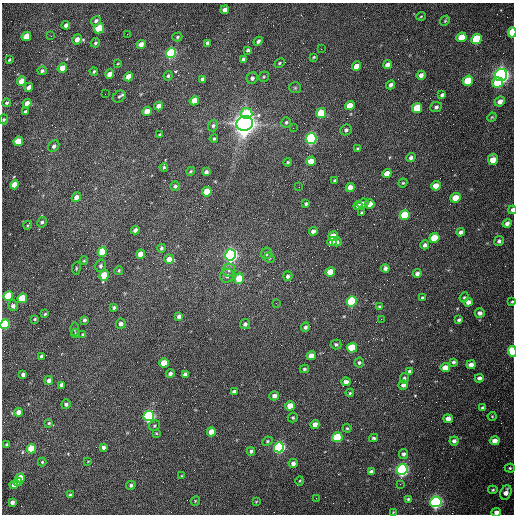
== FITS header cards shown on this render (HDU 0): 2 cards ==
NAXIS1  =                  512 /fastest changing axis
NAXIS2  =                  512 /next to fastest changing axis

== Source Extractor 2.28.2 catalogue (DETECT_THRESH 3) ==
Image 512 x 512 px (HDU 0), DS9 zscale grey, 1 PNG px = 1 image px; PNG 516 x 516 px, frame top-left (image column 1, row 512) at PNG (2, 3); each listed source drawn as its Kron ellipse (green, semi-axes under 4 px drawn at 4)
Background 1540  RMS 23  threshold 69.9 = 3 sigma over >= 5 px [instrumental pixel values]
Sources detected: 227; all 227 listed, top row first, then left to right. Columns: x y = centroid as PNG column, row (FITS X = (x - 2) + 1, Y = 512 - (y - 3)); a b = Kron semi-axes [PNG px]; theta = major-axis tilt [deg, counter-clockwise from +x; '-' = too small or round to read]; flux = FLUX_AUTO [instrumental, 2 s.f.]
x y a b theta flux
225 10 4 4 - 1.2e+04
421 16 5 3 - 1.3e+03
96 21 5 4 - 4.8e+03
445 21 5 4 - 2.0e+03
66 25 4 4 - 7.6e+03
99 28 5 4 - 6.4e+04
512 32 5 3 - 6.0e+04
127 34 2 2 - 7.8e+02
26 36 5 4 - 3.0e+04
51 36 3 2 - 1.6e+03
177 37 5 4 - 2.2e+03
461 37 5 4 - 3.3e+04
77 39 5 4 - 1.1e+04
477 39 5 5 - 9.7e+04
258 41 5 4 - 4.0e+03
95 43 5 4 - 2.9e+03
207 43 4 3 - 4.3e+03
141 44 5 4 - 1.0e+04
321 49 2 2 - 8.4e+02
248 50 4 3 - 2.7e+03
171 53 5 5 - 2.6e+05
314 57 3 3 - 1.5e+03
243 59 4 4 - 3.1e+03
9 60 4 2 - 1.6e+03
118 63 4 2 - 1.2e+03
279 63 5 4 - 1.9e+03
387 65 5 4 - 7.6e+03
356 66 5 4 - 1.5e+04
62 68 5 4 - 1.8e+04
42 71 5 4 - 3.2e+03
94 71 4 3 - 2.1e+03
110 74 4 4 - 1.6e+04
421 75 4 4 - 6.8e+03
501 75 6 6 - 1.1e+06
168 76 5 4 - 2.5e+03
128 77 5 4 - 2.0e+04
264 77 5 4 - 2.0e+03
252 78 6 5 - 4.3e+03
202 79 4 3 - 3.4e+03
22 81 5 4 - 1.9e+04
468 81 5 4 - 5.5e+04
497 83 6 5 - 4.4e+04
391 85 5 4 - 4.7e+03
29 87 4 4 - 8.7e+03
295 88 6 5 - 2.4e+03
105 94 2 2 - 5.9e+02
442 95 4 4 - 3.9e+03
119 96 7 5 37 2.9e+03
194 101 5 4 - 2.6e+04
500 102 5 4 - 8.6e+03
7 103 4 3 - 2.2e+03
27 103 4 4 - 1.2e+04
159 106 4 4 - 9.6e+03
350 106 5 4 - 2.2e+04
436 107 6 5 - 3.7e+03
417 108 5 5 - 6.1e+04
147 111 5 4 - 1.5e+04
25 112 4 3 - 3.3e+03
247 113 6 5 - 5.3e+04
321 113 5 5 - 7.0e+04
492 117 5 4 - 1.6e+03
4 120 5 4 - 2.0e+03
286 122 5 4 - 3.0e+03
245 123 8 7 - 2.1e+06
213 126 6 5 - 3.1e+03
293 128 2 2 - 8.8e+02
346 130 6 5 - 4.4e+03
160 135 4 3 - 1.8e+03
214 139 4 3 - 2.0e+03
311 139 5 5 - 3.5e+05
18 141 5 4 - 4.3e+04
54 146 6 5 - 4.5e+03
358 149 4 3 - 3.0e+03
411 157 5 4 - 4.1e+03
493 160 5 5 - 2.2e+04
311 161 5 4 - 2.3e+04
288 162 4 3 - 1.9e+03
164 167 4 3 - 2.1e+03
191 171 4 3 - 1.8e+03
206 172 4 4 - 4.5e+03
387 173 5 4 - 1.4e+04
335 180 4 3 - 2.7e+03
403 183 4 4 - 1.6e+03
15 185 5 4 - 2.4e+04
175 186 5 4 - 3.0e+03
436 186 5 4 - 1.8e+04
299 187 2 2 - 9.8e+02
350 187 4 4 - 1.2e+04
207 192 5 4 - 3.4e+04
76 197 5 4 - 8.4e+03
456 198 5 4 - 2.6e+04
363 203 5 4 - 7.2e+03
306 204 4 4 - 2.4e+03
369 204 5 4 - 2.2e+04
358 206 4 4 - 4.4e+03
512 210 4 3 - 5.6e+03
362 212 3 3 - 1.8e+03
405 215 5 5 - 6.6e+04
42 222 5 4 - 3.1e+03
507 223 4 4 - 6.5e+03
28 225 4 3 - 1.5e+03
135 230 4 4 - 5.6e+03
313 231 4 4 - 6.2e+03
460 232 4 4 - 5.4e+03
333 236 5 4 - 2.6e+04
434 238 5 4 - 4.9e+04
499 241 5 4 - 4.1e+03
332 242 5 4 - 1.3e+04
337 242 5 4 - 4.5e+03
425 245 4 4 - 5.2e+03
161 248 4 4 - 2.9e+03
102 252 5 4 - 4.4e+04
266 253 6 5 - 4.3e+03
141 254 5 4 - 1.6e+04
231 255 6 5 - 7.0e+05
269 258 5 5 - 2.2e+03
169 259 5 4 - 1.3e+04
84 261 4 4 - 1.5e+03
101 266 6 5 - 3.9e+03
76 268 6 3 82 1.7e+03
385 268 4 4 - 4.8e+03
119 270 4 3 - 2.0e+03
229 270 6 6 - 4.5e+03
330 272 5 4 - 2.9e+04
417 273 4 4 - 5.7e+03
104 275 6 4 76 4.2e+04
227 276 7 6 - 5.7e+03
288 276 5 4 - 4.3e+03
239 278 5 5 - 3.9e+04
8 296 5 4 - 7.1e+04
464 297 5 4 - 1.9e+03
22 298 5 4 - 8.2e+04
422 298 3 3 - 2.7e+03
352 302 5 5 - 1.7e+05
468 302 4 4 - 8.9e+03
512 302 3 2 - 1.6e+03
276 303 2 2 - 1.1e+03
13 306 5 4 - 6.8e+03
379 307 4 3 - 1.5e+03
114 308 3 3 - 2.9e+03
480 313 5 4 - 5.0e+03
45 314 3 2 - 1.5e+03
179 317 4 4 - 5.4e+03
35 319 3 3 - 1.7e+03
381 319 2 2 - 9.2e+02
84 320 4 3 - 3.6e+03
459 320 4 3 - 2.9e+03
5 324 5 4 - 1.4e+05
121 324 5 5 - 6.4e+03
245 324 5 5 - 4.2e+03
305 327 5 4 - 3.4e+03
74 329 7 3 -89 1.9e+03
75 334 5 4 - 2.3e+03
83 334 4 3 - 1.5e+03
336 344 5 5 - 3.2e+03
352 348 5 5 - 6.7e+04
512 351 5 3 - 5.0e+04
41 356 4 4 - 4.6e+03
311 356 4 4 - 1.7e+04
453 362 4 4 - 3.1e+03
164 363 5 4 - 3.4e+04
359 363 5 5 - 2.8e+03
471 365 4 4 - 1.1e+04
445 368 5 4 - 1.9e+04
304 369 4 3 - 2.3e+03
409 371 4 4 - 3.3e+03
170 373 4 4 - 4.5e+03
23 374 4 4 - 5.7e+03
185 374 4 4 - 6.5e+03
404 378 5 4 - 3.4e+03
479 378 4 4 - 4.9e+03
49 380 4 4 - 7.0e+03
346 382 4 4 - 6.9e+03
62 385 4 4 - 6.0e+03
403 385 5 4 - 6.8e+03
234 392 4 4 - 5.1e+03
350 393 4 3 - 1.9e+03
274 396 5 4 - 7.5e+03
66 404 5 5 - 4.9e+03
290 406 5 4 - 3.1e+04
482 408 4 3 - 3.1e+03
19 412 4 4 - 1.4e+04
149 416 5 5 - 3.5e+05
492 416 4 4 - 1.6e+03
293 418 5 5 - 2.3e+03
448 419 5 4 - 1.2e+04
49 423 4 4 - 1.9e+03
315 424 4 4 - 1.0e+04
154 426 6 5 - 2.3e+03
347 428 4 4 - 1.8e+03
211 432 4 4 - 2.2e+04
156 433 4 3 - 1.3e+03
337 437 5 5 - 1.0e+05
374 438 4 3 - 2.8e+03
267 441 5 4 - 2.1e+03
454 441 4 4 - 5.5e+03
495 441 5 4 - 1.1e+04
6 444 3 3 - 1.9e+03
103 447 4 3 - 5.4e+03
279 447 5 5 - 4.3e+05
31 449 5 4 - 5.0e+04
251 451 4 4 - 3.5e+03
404 454 5 4 - 4.2e+03
88 461 4 2 - 9.5e+02
42 462 4 4 - 1.8e+03
293 463 4 4 - 6.4e+03
510 468 5 4 - 2.3e+03
402 470 5 5 - 5.7e+05
371 472 4 4 - 4.6e+03
182 476 4 3 - 1.4e+03
20 478 5 4 - 1.7e+04
300 481 4 3 - 1.3e+03
18 482 4 4 - 1.4e+04
400 484 2 2 - 7.4e+02
14 485 4 4 - 8.9e+03
131 485 5 4 - 3.1e+03
493 490 5 4 - 2.5e+03
506 492 7 5 67 1.0e+04
70 495 3 3 - 2.7e+03
316 498 2 2 - 3.6e+03
408 499 3 3 - 1.8e+03
195 501 5 3 - 1.3e+03
12 502 4 4 - 5.7e+03
256 502 4 3 - 1.2e+03
436 502 5 5 - 6.3e+05
393 512 2 2 - 1.0e+03
496 512 5 4 - 8.9e+03
At the frame edge (FLAGS 8, measured only in part): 6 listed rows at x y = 512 32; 512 210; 512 302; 5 324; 512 351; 496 512